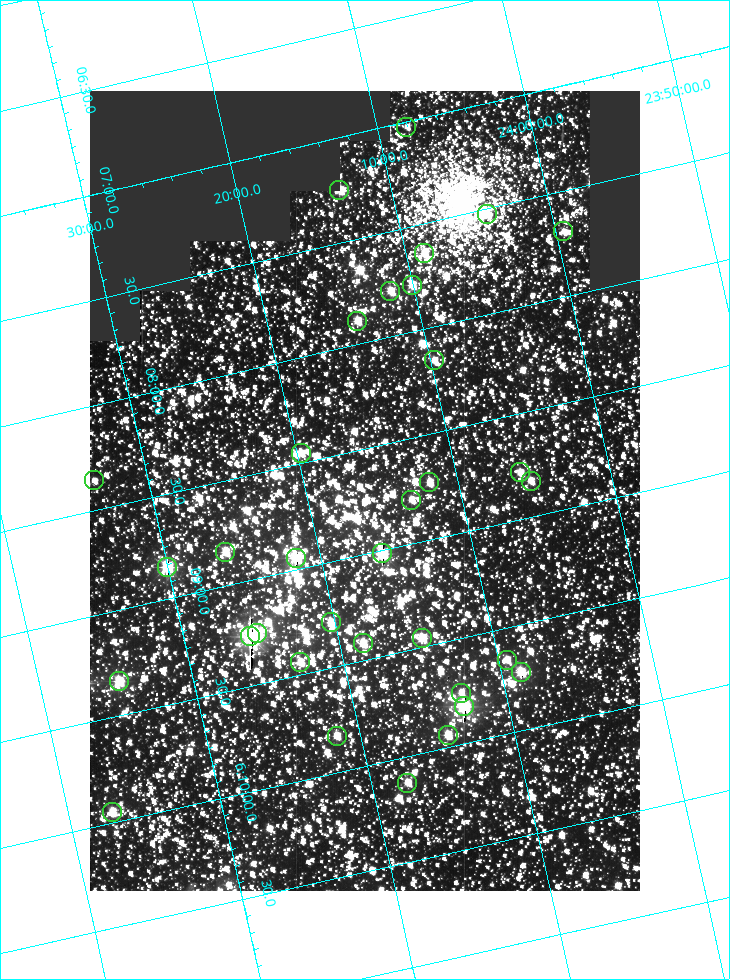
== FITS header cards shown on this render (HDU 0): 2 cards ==
NAXIS1  =                  550
NAXIS2  =                  800

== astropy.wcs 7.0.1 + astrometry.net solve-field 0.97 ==
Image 550 x 800 px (HDU 0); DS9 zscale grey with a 90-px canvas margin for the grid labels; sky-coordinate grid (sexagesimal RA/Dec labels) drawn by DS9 from the SOLVED WCS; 34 Tycho-2 reference stars matched to detected sources circled (green)
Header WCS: RA---TAN/DEC--TAN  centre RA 06:08:42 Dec +24:16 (92.17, +24.27 deg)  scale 3.98 arcsec/px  FOV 36.4' x 53.0'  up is -103 deg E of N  parity normal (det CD < 0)
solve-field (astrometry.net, Tycho-2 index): VERIFIED the header's WCS against the Tycho-2 star catalogue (verified at 3 index scales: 18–32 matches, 0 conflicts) and refined it, rather than solving blind
Solved WCS: RA---TAN-SIP/DEC--TAN-SIP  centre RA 06:08:42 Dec +24:16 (92.17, +24.27 deg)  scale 3.98 arcsec/px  FOV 36.4' x 53.0'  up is -103 deg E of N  parity normal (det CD < 0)
The solver's refit moves the header's centre by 0.17 arcsec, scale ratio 1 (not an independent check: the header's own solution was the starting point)
Tycho-2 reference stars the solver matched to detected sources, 34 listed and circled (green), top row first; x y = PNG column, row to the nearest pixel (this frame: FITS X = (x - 90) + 1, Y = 800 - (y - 91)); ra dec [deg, ICRS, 3 dp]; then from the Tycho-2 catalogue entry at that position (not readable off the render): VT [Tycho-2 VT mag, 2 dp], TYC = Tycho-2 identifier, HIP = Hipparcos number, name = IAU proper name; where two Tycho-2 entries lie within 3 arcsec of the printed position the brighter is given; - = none
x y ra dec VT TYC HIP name
406 127 91.756 +24.135 11.55 1864-383-1 - -
339 190 91.813 +24.222 9.50 1864-951-1 - -
487 214 91.882 +24.069 10.67 1864-1197-1 - -
563 231 91.922 +23.991 11.04 1864-773-1 - -
424 253 91.910 +24.147 9.81 1864-677-1 - -
412 285 91.945 +24.168 9.83 1864-545-1 - -
390 291 91.946 +24.193 9.49 1864-879-1 - -
357 321 91.972 +24.235 9.87 1864-607-1 - -
434 360 92.040 +24.163 9.97 1864-387-1 - -
301 453 92.113 +24.329 10.09 1877-692-1 - -
520 472 92.195 +24.097 9.91 1877-1306-1 - -
94 480 92.090 +24.558 11.22 1868-1493-1 - -
531 481 92.208 +24.088 10.02 1877-898-1 - -
429 482 92.182 +24.197 9.90 1877-42-1 - -
411 500 92.198 +24.221 10.14 1877-234-1 - -
225 552 92.210 +24.434 9.33 1881-345-1 - -
382 553 92.254 +24.266 8.73 1877-224-1 - -
296 558 92.236 +24.360 8.19 1877-300-1 29148 -
167 567 92.212 +24.501 8.67 1881-93-1 - -
331 622 92.321 +24.338 9.42 1877-884-1 - -
257 633 92.315 +24.419 9.14 1881-15-1 - -
250 636 92.316 +24.428 7.55 1881-1595-1 - -
422 638 92.364 +24.244 8.80 1877-1589-1 - -
363 643 92.355 +24.308 9.21 1877-702-1 - -
507 660 92.412 +24.157 10.23 1877-766-1 - -
300 662 92.360 +24.380 9.69 1881-496-1 - -
521 672 92.431 +24.145 8.75 1877-16-1 - -
119 681 92.334 +24.580 8.60 1881-81-1 - -
461 693 92.439 +24.215 10.07 1877-154-1 - -
464 706 92.456 +24.215 7.57 1877-1484-1 - -
448 735 92.485 +24.239 9.49 1877-1276-1 - -
337 736 92.457 +24.359 9.75 1877-1432-1 - -
407 783 92.531 +24.294 10.40 1877-334-1 - -
112 812 92.487 +24.619 9.38 1881-1542-1 - -